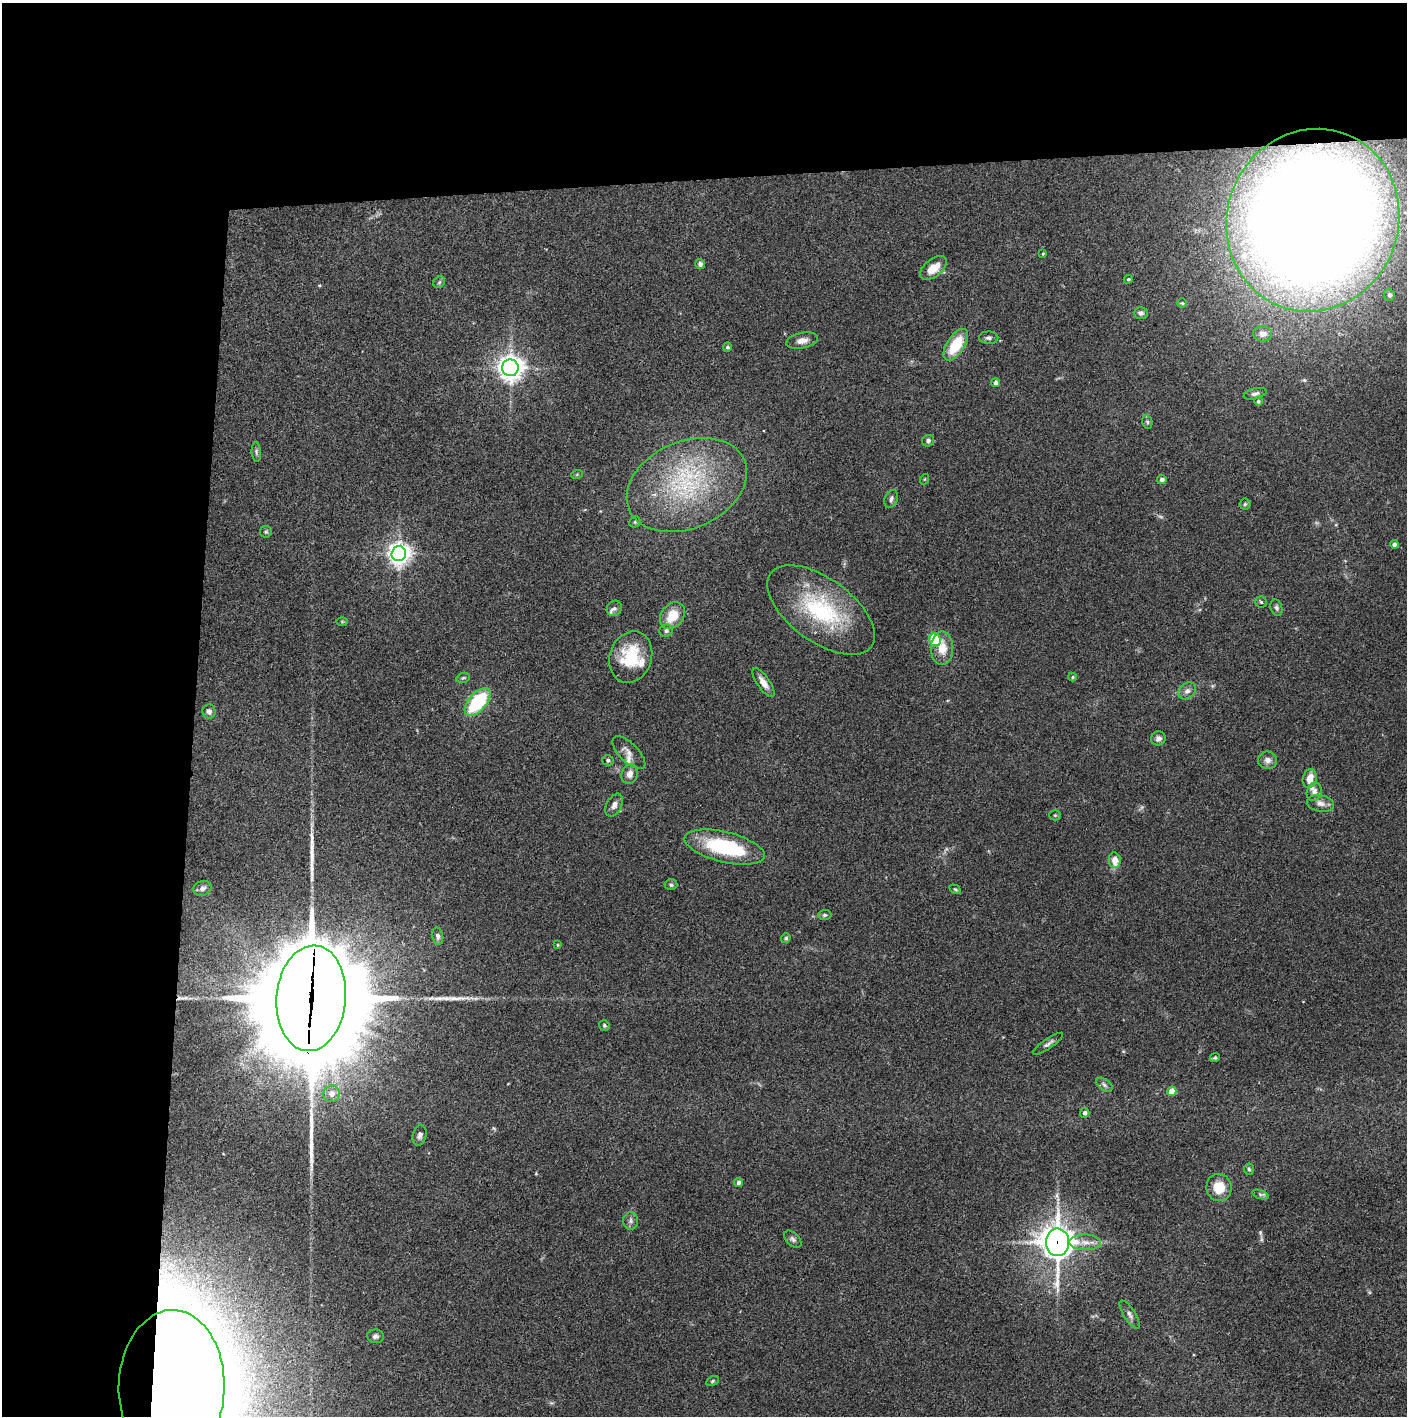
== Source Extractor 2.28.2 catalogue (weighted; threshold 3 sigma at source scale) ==
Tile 1 of 3 x 3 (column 1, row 1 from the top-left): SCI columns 2-1406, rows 2830-4243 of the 4221 x 4245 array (HDU 1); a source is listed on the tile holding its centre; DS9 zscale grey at full resolution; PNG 1409 x 1418 px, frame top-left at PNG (2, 3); each listed source drawn as its Kron ellipse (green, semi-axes under 4 px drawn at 4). Shown black and unused: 24% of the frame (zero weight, under 3 of 4 exposures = <1% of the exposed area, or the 3 px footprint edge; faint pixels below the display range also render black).
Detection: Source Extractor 2.28.2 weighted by HDU 2 'WHT'; one run over the whole footprint, this tile lists its part. Background 0.0748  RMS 0.0055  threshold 0.0247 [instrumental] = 3 sigma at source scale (4.5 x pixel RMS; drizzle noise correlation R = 1.50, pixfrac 1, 0.05/0.05 arcsec/px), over >= 5 px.
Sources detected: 99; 2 too faint to see at this stretch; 5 long thin detections or spike segments (spike, bleed or trail) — neither listed nor drawn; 5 inside a brighter listed object's ellipse — not listed separately; the other 87 listed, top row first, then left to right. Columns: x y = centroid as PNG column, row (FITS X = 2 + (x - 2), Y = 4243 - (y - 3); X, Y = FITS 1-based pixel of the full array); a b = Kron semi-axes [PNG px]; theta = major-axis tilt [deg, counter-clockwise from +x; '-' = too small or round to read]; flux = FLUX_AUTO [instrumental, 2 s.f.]
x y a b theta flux
1313 220 92 85 68 1500
1043 254 4 3 - 0.55
700 264 5 5 - 1.5
933 268 16 8 38 7.9
1128 279 5 3 - 0.6
439 282 6 5 - 0.9
1389 295 6 5 - 1.7
1182 303 5 4 - 0.68
1141 313 7 6 - 1.6
1263 334 9 7 -4 3.8
989 338 9 6 -1 1.6
802 341 16 7 11 3.7
956 345 18 9 57 20
727 347 5 4 - 1.1
510 368 8 8 - 500
996 383 4 4 - 2.3
1255 394 12 5 14 1.7
1258 401 4 4 - 0.92
1147 422 7 5 -76 1.1
928 441 6 5 - 1.4
256 452 10 4 -86 1.2
577 474 6 3 19 0.62
925 479 5 3 - 0.47
1162 479 5 4 - 1.8
687 485 63 43 24 72
891 499 9 6 69 1.7
1245 504 5 5 - 0.84
635 522 6 5 - 0.75
266 532 6 6 - 0.86
1394 544 4 4 - 1.7
399 554 7 7 - 420
1261 602 6 5 - 0.9
614 608 8 7 - 1.5
1276 608 8 5 -72 1.4
821 610 62 31 -36 57
672 616 14 11 52 12
342 622 6 4 0 0.56
666 631 7 6 - 1.3
935 640 6 5 - 39
942 648 17 11 89 8.6
631 657 26 21 70 23
1072 677 4 4 - 0.67
463 678 7 5 13 0.93
763 683 17 6 -56 4.3
1187 691 10 7 40 2.5
478 702 17 8 50 38
209 711 7 6 - 2
1158 738 7 7 - 2.4
629 753 21 9 -45 3.9
608 760 6 5 - 1.2
1268 760 9 9 - 3
630 774 10 8 71 3.5
1310 779 9 7 76 6
1314 792 9 7 69 2.6
1320 803 14 8 -10 3.2
614 805 12 7 61 3
1055 815 5 5 - 0.69
724 847 41 15 -14 44
1115 860 8 6 -81 6.3
671 885 6 5 - 1.2
202 888 9 7 16 2.5
955 889 6 4 -29 0.71
824 915 7 5 1 1.1
437 936 8 5 -77 1.8
786 938 5 4 - 0.88
558 945 4 3 - 0.53
311 998 53 34 85 18000
604 1025 5 5 - 0.84
1048 1044 18 5 35 2.1
1215 1058 5 4 - 0.78
1104 1085 9 5 -39 1.6
1172 1091 5 4 - 7.5
332 1094 8 8 - 4.2
1085 1113 5 5 - 1.7
420 1135 10 6 76 1.9
1249 1169 5 5 - 0.89
738 1182 4 4 - 1.9
1219 1187 13 12 - 11
1260 1194 8 4 -19 1.1
631 1221 8 7 - 1.9
793 1239 10 6 -43 1.7
1057 1242 14 11 -89 880
1085 1242 16 8 -2 5.2
1130 1314 16 6 -58 2.4
376 1336 8 6 -3 1.6
712 1381 7 4 28 0.85
172 1387 77 53 89 4000
Overlapping masked pixels (flux is a lower limit): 3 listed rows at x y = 311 998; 1057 1242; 172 1387
Isophote crosses this tile's border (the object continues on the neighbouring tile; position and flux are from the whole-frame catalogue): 2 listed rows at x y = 1313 220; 172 1387